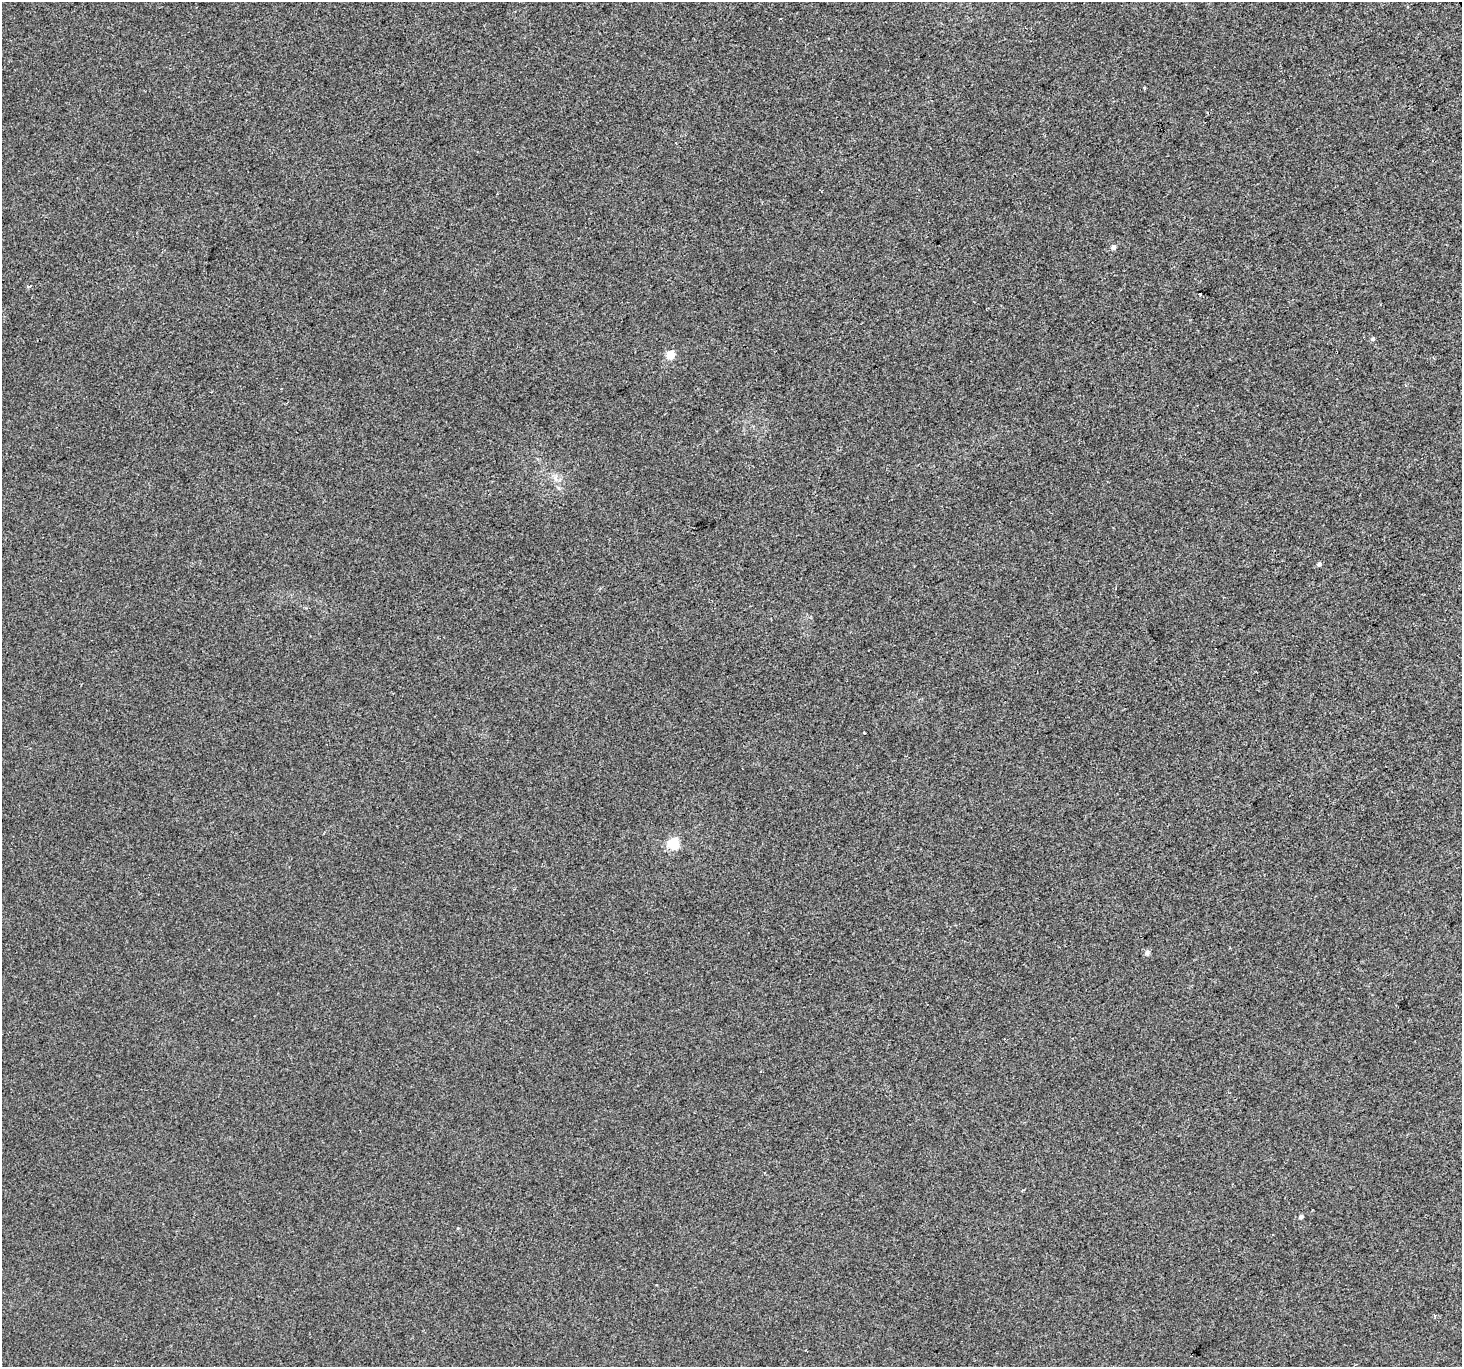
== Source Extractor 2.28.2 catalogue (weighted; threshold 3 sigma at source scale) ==
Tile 10 of 4 x 4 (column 2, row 3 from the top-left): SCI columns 1461-2920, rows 1476-2840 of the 5842 x 5741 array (HDU 1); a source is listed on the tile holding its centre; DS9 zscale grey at full resolution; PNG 1464 x 1369 px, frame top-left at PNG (2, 2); no overlay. Shown black and unused: <1% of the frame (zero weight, under 2 of 3 exposures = <1% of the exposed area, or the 3 px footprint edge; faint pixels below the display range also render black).
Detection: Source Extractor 2.28.2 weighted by HDU 2 'WHT'; one run over the whole footprint, this tile lists its part. Background 0.00199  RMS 0.0047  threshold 0.0214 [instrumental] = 3 sigma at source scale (4.5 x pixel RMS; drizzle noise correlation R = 1.50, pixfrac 1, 0.0396/0.0396 arcsec/px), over >= 5 px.
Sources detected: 13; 2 cosmic-ray / hot-pixel residue — not listed; the other 11 listed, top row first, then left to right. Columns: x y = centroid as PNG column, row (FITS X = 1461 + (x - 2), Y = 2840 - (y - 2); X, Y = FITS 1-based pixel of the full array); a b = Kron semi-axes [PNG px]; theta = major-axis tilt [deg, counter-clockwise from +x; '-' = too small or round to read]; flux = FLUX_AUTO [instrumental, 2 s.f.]
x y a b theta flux
1113 247 6 6 - 1.2
29 286 5 3 - 1
1200 294 3 3 - 1.2
1373 339 5 4 - 0.9
670 355 7 7 - 5.6
1319 564 5 4 - 1
864 733 3 3 - 0.69
673 844 5 5 - 38
1147 953 7 5 -70 1
1301 1217 5 4 - 1.4
1435 1315 6 2 -69 0.44